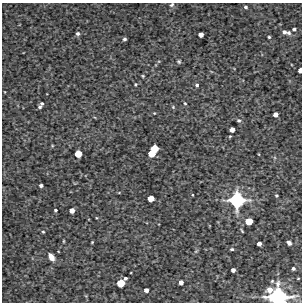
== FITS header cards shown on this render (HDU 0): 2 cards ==
NAXIS1  =                  300 / Width of image
NAXIS2  =                  300 / Height of image

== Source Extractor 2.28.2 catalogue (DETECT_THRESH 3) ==
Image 300 x 300 px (HDU 0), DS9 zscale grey, 1 PNG px = 1 image px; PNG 304 x 304 px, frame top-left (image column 1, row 300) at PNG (2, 3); no overlay
Background 4340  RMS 210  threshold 629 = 3 sigma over >= 5 px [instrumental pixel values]
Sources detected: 50; all 50 listed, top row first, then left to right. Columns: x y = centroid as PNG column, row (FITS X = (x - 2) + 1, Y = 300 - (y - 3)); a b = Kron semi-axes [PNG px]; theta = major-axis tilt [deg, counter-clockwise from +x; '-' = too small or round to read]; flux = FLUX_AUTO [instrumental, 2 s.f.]
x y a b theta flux
172 5 7 4 43 2.5e+04
245 7 4 4 - 2.7e+04
294 29 4 3 - 2.9e+04
284 32 6 4 -20 4.7e+04
289 33 5 4 - 3.0e+04
78 34 4 4 - 3.3e+04
201 34 4 4 - 8.8e+04
269 37 3 3 - 1.7e+04
124 39 3 3 - 2.4e+04
179 61 5 4 - 1.9e+04
300 70 4 3 - 9.0e+04
143 76 4 3 - 1.3e+04
135 84 4 4 - 1.3e+04
197 85 4 4 - 2.5e+04
42 103 4 4 - 2.0e+04
185 103 4 3 - 1.5e+04
40 107 4 4 - 2.5e+04
173 107 5 4 - 1.4e+04
154 113 3 2 - 9.9e+03
275 114 4 4 - 7.7e+04
239 120 5 5 - 2.3e+04
232 130 4 4 - 9.1e+04
230 136 4 3 - 1.2e+04
154 149 6 5 - 2.7e+05
152 153 6 5 - 2.4e+05
78 154 5 5 - 2.2e+05
41 185 4 3 - 3.1e+04
276 195 3 3 - 1.9e+04
151 199 5 5 - 1.7e+05
237 200 13 13 - 1.1e+06
55 210 3 3 - 2.0e+04
72 210 4 4 - 9.3e+04
249 221 6 5 - 2.3e+05
242 231 5 2 - 1.4e+04
43 232 3 3 - 1.4e+04
63 241 4 2 - 1.2e+04
92 242 3 2 - 1.1e+04
289 243 5 4 - 4.4e+04
259 244 4 4 - 6.6e+04
232 249 5 3 - 1.9e+04
51 257 8 5 -58 9.0e+04
293 269 4 3 - 3.1e+04
233 270 4 4 - 5.8e+04
125 278 3 3 - 2.2e+04
298 278 4 3 - 9.9e+03
181 282 4 4 - 7.0e+04
120 283 6 6 - 2.8e+05
146 290 4 4 - 6.7e+04
270 290 6 5 - 1.0e+05
278 297 16 12 -2 1.4e+06
At the frame edge (FLAGS 8, measured only in part): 3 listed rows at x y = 172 5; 300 70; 278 297